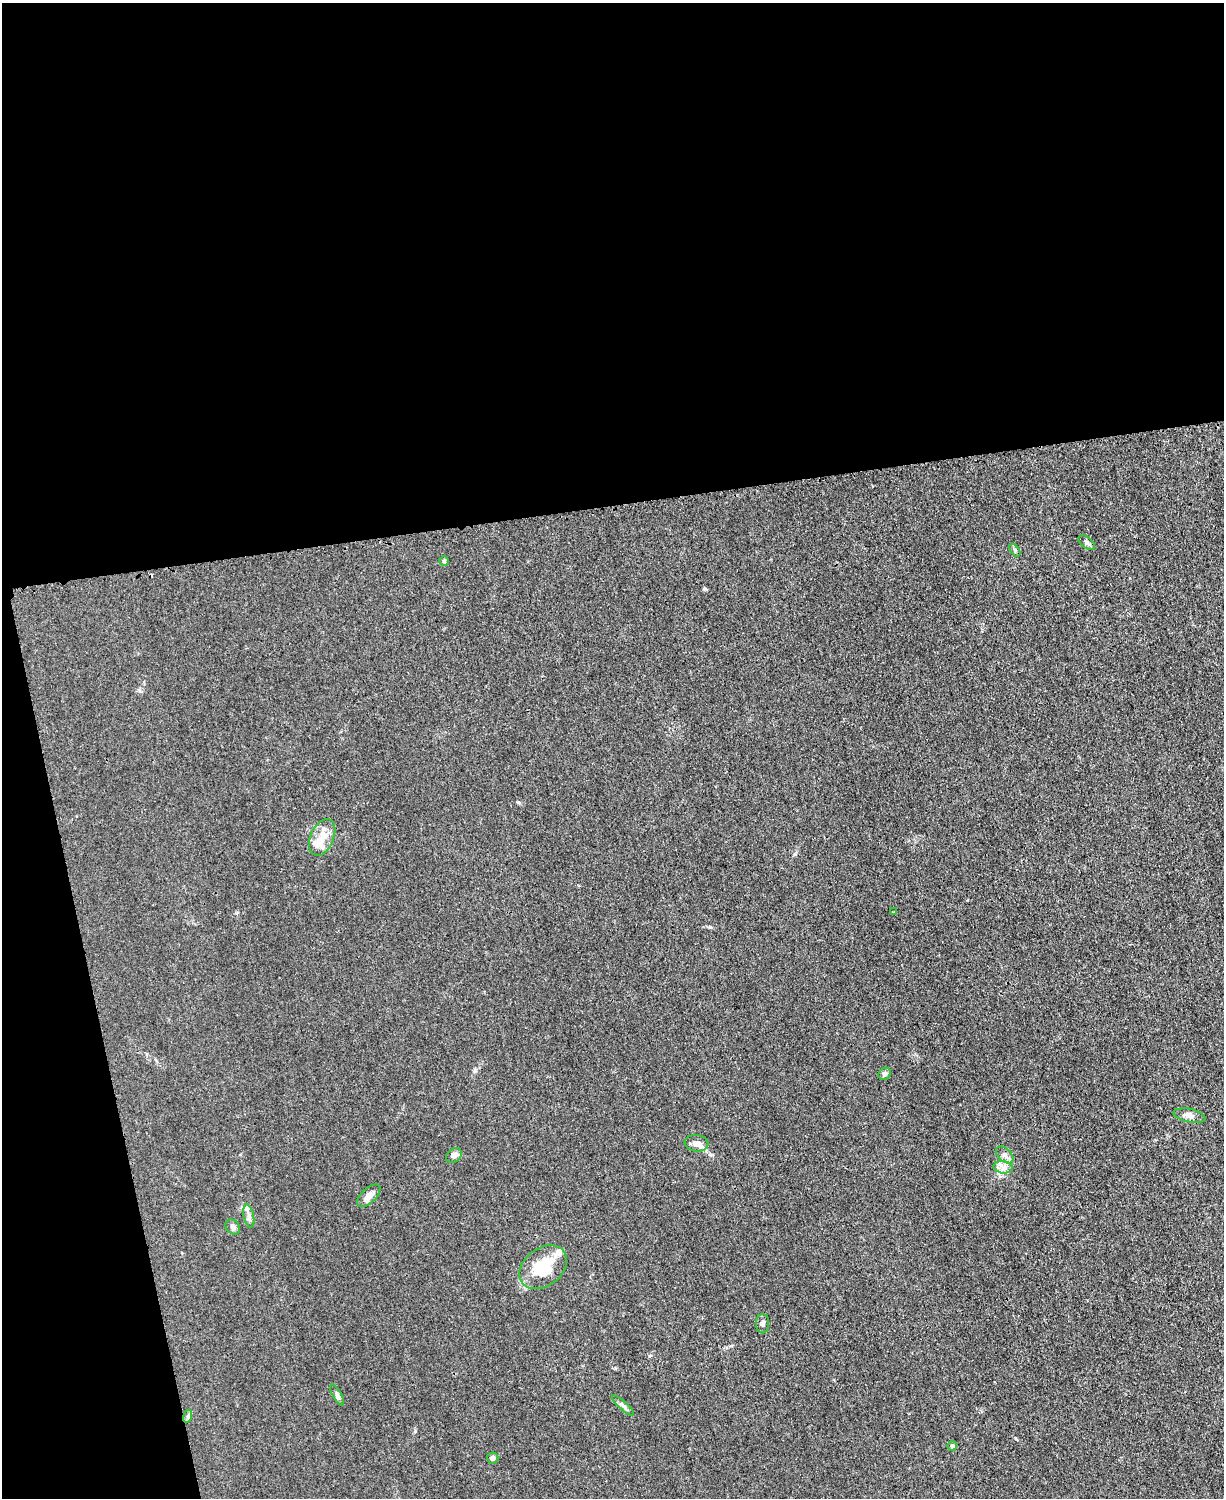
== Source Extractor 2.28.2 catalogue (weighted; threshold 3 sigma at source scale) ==
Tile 1 of 4 x 3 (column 1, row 1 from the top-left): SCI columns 13-1234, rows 3257-4752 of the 4923 x 4898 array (HDU 1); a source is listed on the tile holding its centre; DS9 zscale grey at full resolution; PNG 1226 x 1500 px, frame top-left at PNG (2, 3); each listed source drawn as its Kron ellipse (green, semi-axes under 4 px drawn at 4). Shown black and unused: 39% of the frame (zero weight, under 3 of 4 exposures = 2% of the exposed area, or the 3 px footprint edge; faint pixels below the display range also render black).
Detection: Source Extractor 2.28.2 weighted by HDU 2 'WHT'; one run over the whole footprint, this tile lists its part. Background 0.0151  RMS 0.0046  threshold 0.0205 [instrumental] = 3 sigma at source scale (4.5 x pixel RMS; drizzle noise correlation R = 1.50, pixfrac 1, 0.05/0.05 arcsec/px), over >= 5 px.
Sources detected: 24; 3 inside a brighter listed object's ellipse — not listed separately; the other 21 listed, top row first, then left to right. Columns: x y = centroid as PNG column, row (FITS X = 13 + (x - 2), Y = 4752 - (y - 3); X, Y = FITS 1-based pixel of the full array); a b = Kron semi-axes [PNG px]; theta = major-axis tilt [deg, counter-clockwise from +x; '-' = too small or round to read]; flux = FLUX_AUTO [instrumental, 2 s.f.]
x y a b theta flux
1087 542 9 5 -37 1.1
1015 550 7 3 -55 0.64
444 561 5 5 - 0.57
322 837 19 11 67 6.5
893 912 3 2 - 0.32
885 1074 7 5 46 1.4
1189 1116 16 6 -11 2.2
697 1143 12 8 -6 2.4
454 1155 8 6 36 2.3
1005 1155 10 6 -43 1.8
1003 1167 10 6 -7 2.2
369 1196 14 7 43 2.9
249 1216 12 5 -79 1.5
233 1227 8 6 -48 1.4
543 1267 26 18 37 20
763 1324 9 6 90 1.3
337 1395 12 4 -62 1
623 1405 14 3 -42 1.2
188 1416 7 4 72 0.76
952 1446 5 4 - 1.4
493 1458 6 5 - 1.5
Unlisted compact peaks at least as high as the median listed source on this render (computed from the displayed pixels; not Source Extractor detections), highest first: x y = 705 589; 710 927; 518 802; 415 1431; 475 1070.